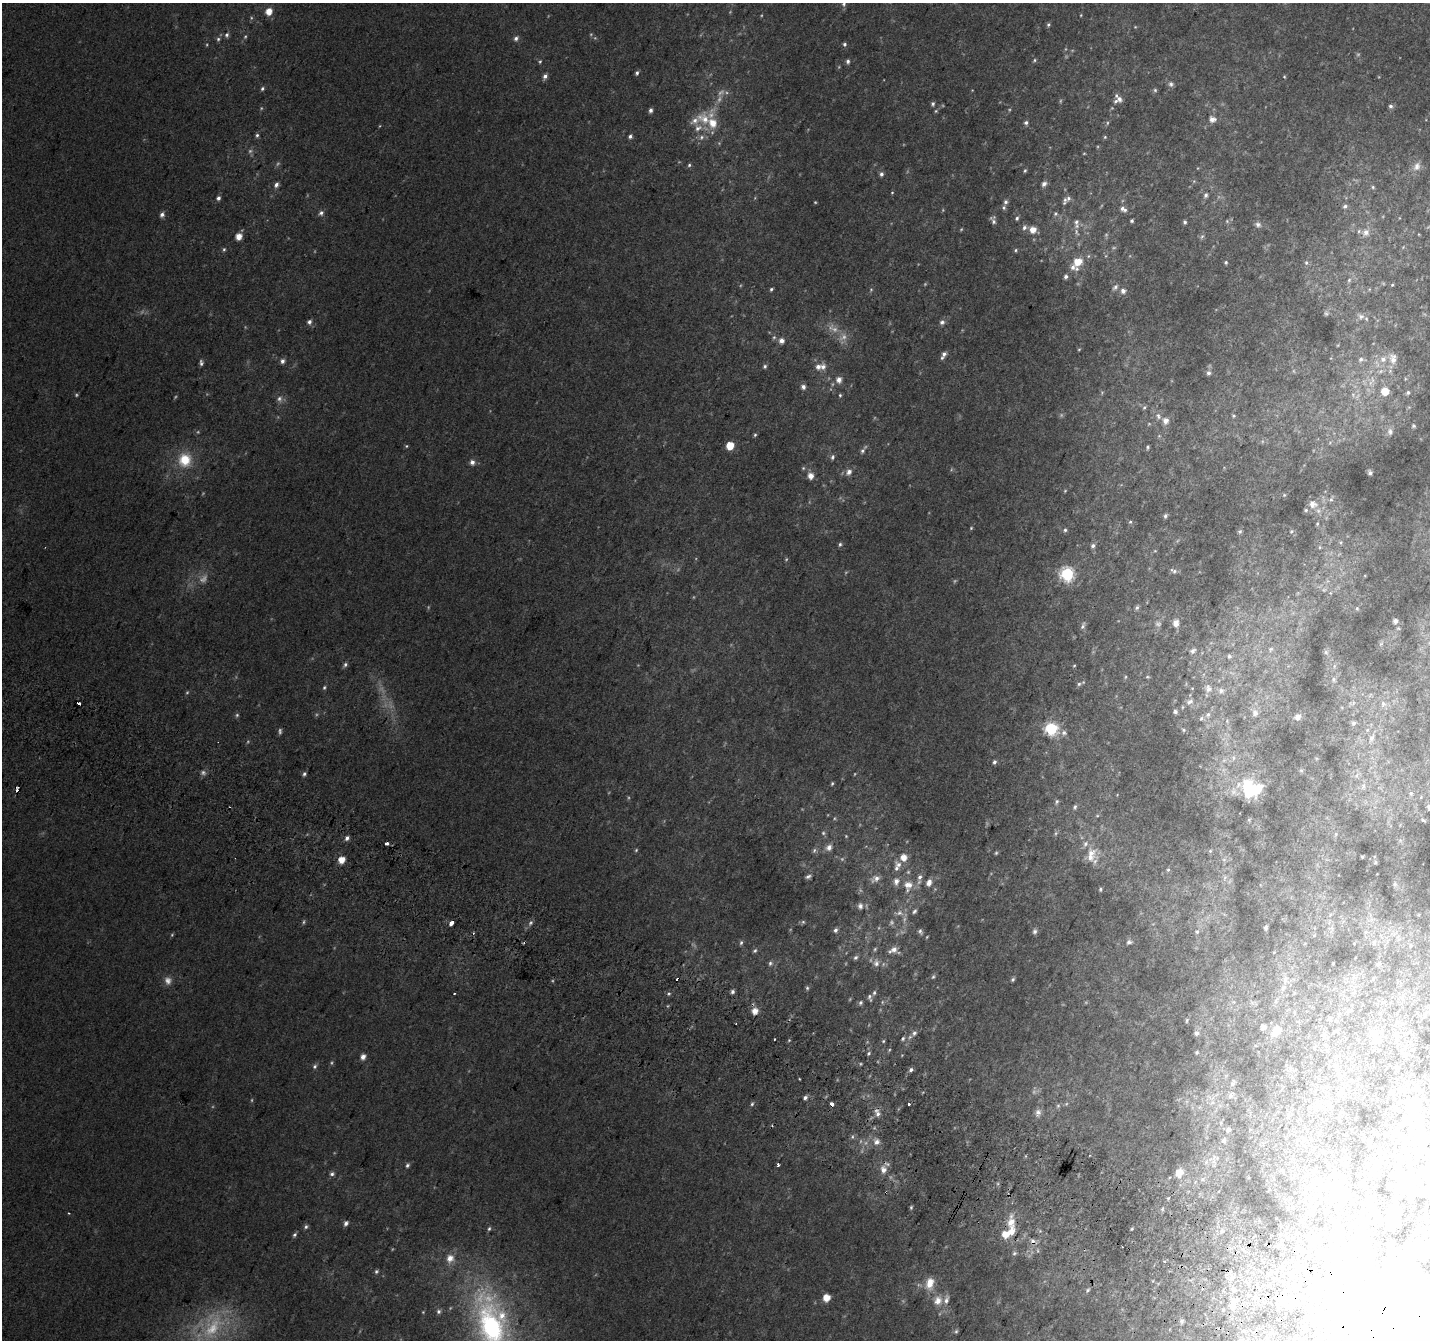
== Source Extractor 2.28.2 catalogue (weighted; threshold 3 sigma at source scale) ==
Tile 6 of 4 x 4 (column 2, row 2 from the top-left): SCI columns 1456-2883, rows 2983-4320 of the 5758 x 5899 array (HDU 1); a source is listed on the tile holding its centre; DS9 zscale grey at full resolution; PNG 1432 x 1342 px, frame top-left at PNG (2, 3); no overlay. Shown black and unused: <1% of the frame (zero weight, under 2 of 3 exposures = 2% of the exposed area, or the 3 px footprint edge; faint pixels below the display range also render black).
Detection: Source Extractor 2.28.2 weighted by HDU 2 'WHT'; one run over the whole footprint, this tile lists its part. Background 0.0301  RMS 0.01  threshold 0.0465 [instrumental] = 3 sigma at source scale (4.5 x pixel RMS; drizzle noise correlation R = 1.50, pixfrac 1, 0.0396/0.0396 arcsec/px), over >= 5 px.
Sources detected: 492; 89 too faint to see at this stretch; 22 inside a brighter object's white glare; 9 cosmic-ray / hot-pixel residue — not listed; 33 inside a brighter listed object's ellipse — not listed separately; the other 339 listed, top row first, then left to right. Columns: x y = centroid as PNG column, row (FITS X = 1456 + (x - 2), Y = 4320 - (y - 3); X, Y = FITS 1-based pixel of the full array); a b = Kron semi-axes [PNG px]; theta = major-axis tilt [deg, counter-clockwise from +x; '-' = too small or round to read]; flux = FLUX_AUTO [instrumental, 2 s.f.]
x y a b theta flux
844 4 7 6 - 2.6
269 11 6 6 - 15
1081 15 3 2 - 0.78
1048 25 5 5 - 1.9
1135 27 4 4 - 0.92
227 35 6 5 - 3
516 38 7 5 46 3.6
218 39 6 5 - 2.2
844 44 5 5 - 2.5
1034 60 5 4 - 1.6
848 61 6 5 - 3
540 62 5 4 - 1.4
637 73 5 4 - 2.8
545 76 6 5 - 4.3
1284 77 4 3 - 1
1171 84 8 7 - 3.5
262 88 6 5 - 2.3
1155 90 5 5 - 1.8
1119 99 9 8 - 6
933 104 6 5 - 2.5
1391 106 6 5 - 2.9
651 110 5 4 - 3.5
936 111 5 4 - 1.5
704 119 24 17 -43 26
1212 119 8 7 - 7.1
1026 123 5 5 - 2.8
257 135 5 5 - 2.2
630 136 5 5 - 2.9
1105 137 5 5 - 1.5
1084 153 4 3 - 0.9
689 165 5 4 - 1.8
1417 166 16 11 50 11
1025 170 5 4 - 1.7
881 174 6 5 - 3.4
1194 181 6 4 46 1.4
1044 184 7 6 - 4.4
276 185 7 5 65 4.1
1373 187 5 5 - 1.7
892 193 4 4 - 0.99
1206 195 8 6 76 3.7
218 198 6 5 - 3.3
1065 200 13 5 73 3.7
1006 202 7 6 - 3.2
1345 206 6 5 - 2.7
1123 209 10 6 -36 4.9
321 213 7 6 - 3.9
1055 214 7 6 - 2.8
162 215 7 6 - 4
1017 218 6 5 - 2.4
1132 221 4 3 - 2
1227 221 6 5 - 1.7
994 222 13 6 -89 4.2
1076 222 9 7 71 4.8
1185 222 5 4 - 2.4
1258 224 9 8 - 4.6
1024 227 9 6 72 4.2
1033 230 8 6 -28 13
1366 232 11 11 - 8.5
1419 234 5 4 - 1.2
238 236 5 5 - 13
1202 237 8 6 50 2.6
1403 247 7 4 46 1.7
224 249 6 4 74 1.8
1016 250 5 4 - 1.7
1088 256 6 5 - 1.8
1078 262 10 9 - 20
1226 262 5 4 - 1.8
1306 262 6 6 - 2.4
1066 277 5 5 - 3.1
1349 280 8 6 73 2.9
1392 285 4 4 - 1.2
1115 287 8 6 46 3.2
771 289 5 4 - 1.8
1369 289 6 4 -73 1.2
871 290 6 4 69 1.5
1123 291 5 5 - 5.2
1361 316 12 10 -43 7.4
309 322 6 6 - 3.8
942 322 8 7 - 3.8
774 337 6 6 - 2.4
782 341 5 5 - 6.8
1338 345 5 3 - 1
1079 349 4 3 - 0.95
944 354 7 5 44 3.7
1393 359 17 12 -74 14
1361 360 13 8 -1 6.8
282 361 6 6 - 4.1
201 363 7 5 -85 2.8
765 366 5 5 - 2.3
818 367 9 8 - 7.1
1380 371 12 7 19 8.1
1209 373 6 5 - 4.1
1405 379 6 4 72 1.4
839 380 7 6 - 7.3
803 387 6 5 - 4.5
1385 391 6 6 - 22
1408 392 7 6 - 3
840 395 5 4 - 1.5
1357 396 14 7 63 7.8
279 399 10 8 -77 5.2
1144 407 6 4 61 1.8
1409 407 6 4 18 1.4
1158 416 10 7 -59 5.1
1233 416 5 4 - 1.4
1166 421 7 7 - 7.8
1413 426 6 6 - 2.1
1390 431 11 8 -88 6
755 435 5 4 - 1.6
730 445 6 5 - 24
406 446 4 4 - 1.3
1148 447 4 3 - 1.7
862 451 8 6 59 3.3
832 457 7 5 75 2.8
185 460 18 16 80 33
472 462 6 6 - 5.3
803 468 5 5 - 1.7
849 472 9 7 61 6.5
1370 473 5 4 - 2.8
810 476 7 6 - 9.6
1065 491 5 4 - 1.1
1284 495 5 4 - 1.4
1331 499 9 5 74 2.7
1312 504 10 8 -23 9.6
1306 510 6 5 - 2.1
1165 516 6 4 71 2.5
1130 522 5 5 - 1.6
1317 524 6 4 75 1.5
971 528 5 4 - 1.2
1065 530 5 4 - 2.1
1240 531 6 5 - 2.3
1291 531 6 5 - 2
1341 542 6 4 18 1.5
840 544 6 4 74 2.1
1093 546 6 5 - 3.2
1320 547 5 5 - 1.6
1155 551 5 4 - 1.1
1174 571 10 5 -28 3
1067 574 7 7 - 200
1324 590 6 6 - 2.4
1298 593 6 4 71 1.1
1137 608 6 5 - 2.3
1357 608 5 4 - 1.5
1395 621 5 5 - 5.1
1176 623 10 7 87 8
1083 626 10 6 69 3.3
1381 644 8 5 44 2.4
1271 649 7 6 - 2.7
1193 651 8 6 26 3.8
1326 652 8 6 -38 2.5
1229 656 6 6 - 2.3
345 665 7 5 57 2.7
1074 666 5 3 - 1
1334 666 6 6 - 2.5
1125 677 6 4 88 1.5
1147 677 6 4 -18 1.7
1334 679 8 7 - 3.1
1079 684 7 5 17 2.5
324 688 6 5 - 1.9
1192 688 5 3 - 0.83
1208 688 11 9 -65 6.8
1221 691 8 7 - 4
1189 702 11 7 30 5.5
79 703 4 3 - 11
1352 703 12 5 17 3.5
1383 704 10 8 85 6.3
1175 712 5 5 - 3.3
1255 713 7 7 - 5.3
237 715 6 5 - 1.9
1208 715 8 6 82 3.5
1298 717 6 6 - 7.9
1201 718 7 5 40 2.3
1353 723 6 6 - 3.6
1051 729 7 6 - 150
1183 730 6 5 - 1.9
1064 733 7 7 - 3.7
1371 738 14 8 71 8.4
1233 758 7 4 90 2.1
1316 758 5 3 - 1
994 762 5 4 - 2.8
1301 770 6 5 - 1.7
304 774 5 5 - 2.5
1357 775 10 6 53 4.7
832 783 5 4 - 1.6
1363 786 10 8 83 6.2
1257 789 19 15 -37 29
17 790 5 3 - 5
1411 793 7 6 - 3.3
1421 797 5 4 - 1.4
1057 802 7 5 62 2.2
1075 807 7 5 70 2.3
1097 816 6 4 0 1.2
1249 820 5 5 - 1.2
1423 820 7 4 -20 1.6
823 833 6 5 - 2.4
1336 834 6 5 - 1.6
347 838 5 5 - 4
829 847 9 7 47 7.2
636 850 5 4 - 1.4
814 850 8 6 61 2.8
1210 851 5 4 - 1.3
996 853 5 4 - 1.5
1091 853 15 12 26 14
904 857 6 6 - 13
1362 857 3 2 - 1
341 860 5 5 - 17
1224 860 7 4 0 1.9
1376 862 6 3 -89 1.1
898 865 11 8 -50 6
1168 870 6 5 - 1.8
808 876 8 5 17 2.9
1225 878 8 5 70 2.5
876 879 12 8 23 7.1
929 883 7 5 67 7.6
1395 884 6 5 - 1.9
908 885 16 13 82 15
1100 889 4 3 - 1.5
860 906 9 7 -85 4.5
914 911 7 5 49 2.6
899 913 13 8 7 6
1330 915 7 4 47 2.4
891 922 9 7 85 3.1
451 923 5 3 - 12
531 923 7 5 43 2.9
1266 928 5 3 - 2.2
1331 928 9 6 16 3.6
836 930 6 5 - 3.1
1035 931 7 5 79 3.1
920 932 8 5 -70 2.7
1197 932 7 7 - 2.8
1365 932 7 4 70 1.9
1314 935 6 5 - 1.6
1129 942 7 6 - 2.9
741 943 7 5 86 2.4
1354 943 3 2 - 0.61
1374 943 8 6 88 3.2
1411 945 7 5 74 1.9
893 950 13 7 23 7.7
755 951 6 5 - 2.3
1274 952 4 3 - 0.87
855 957 7 5 43 2.4
770 963 8 6 72 3.1
876 963 11 8 -87 6.6
1333 963 3 2 - 0.75
1378 964 6 5 - 2.1
933 977 6 4 71 1.7
1013 979 5 4 - 2.1
1373 979 5 3 - 1.4
1285 980 13 9 -77 7.9
807 988 6 4 -89 1.9
733 992 5 5 - 3.2
1354 992 6 4 46 1.8
454 993 3 2 - 1.4
669 993 6 5 - 2
874 993 6 4 74 2.1
870 997 9 4 -78 2.6
861 1003 6 5 - 2.3
755 1011 6 5 - 12
1329 1019 7 5 1 1.9
1187 1020 6 4 73 1.6
1263 1027 5 4 - 5.5
1276 1031 12 7 48 15
1335 1031 6 4 20 1.5
914 1033 7 6 - 3.1
1197 1033 6 6 - 4.4
1397 1038 13 5 87 5.5
774 1039 2 2 - 1.3
903 1039 5 4 - 2
789 1040 5 4 - 1.2
1376 1040 19 15 -14 15
883 1041 5 4 - 1.2
1403 1049 9 4 9 2.7
1197 1052 5 4 - 1.7
869 1053 5 4 - 1.8
363 1057 5 5 - 6.9
315 1066 7 5 64 2.7
1337 1066 8 5 -6 2.4
911 1070 6 5 - 2.8
1233 1083 10 5 67 2.6
1230 1095 7 7 - 3.7
805 1097 5 5 - 3.3
1212 1102 7 6 - 3.8
752 1104 6 4 71 2
831 1104 4 3 - 13
909 1104 3 3 - 7.5
1066 1104 5 4 - 1.3
1411 1105 24 22 -33 56
1058 1106 7 5 68 1.9
1317 1107 12 6 10 5.6
877 1113 12 7 -70 6.6
1038 1113 11 8 76 4.9
1228 1130 7 6 - 2.6
852 1137 7 5 90 2.4
1224 1140 5 5 - 3.7
877 1142 8 8 - 7.2
1406 1158 19 9 16 16
1214 1159 15 5 82 5.7
1206 1162 8 7 - 4.1
778 1164 4 3 - 4.2
407 1165 6 5 - 2.4
883 1170 10 8 -87 9.7
1179 1173 9 7 61 15
332 1174 6 5 - 2.9
1340 1177 9 8 - 5.5
1202 1179 8 6 0 3.6
1195 1182 7 4 71 1.8
1400 1193 8 6 0 3.6
1340 1194 18 12 -15 27
911 1207 5 4 - 1.6
69 1213 3 3 - 1.1
1396 1217 16 7 83 5.4
1302 1220 5 4 - 1.3
1011 1222 21 10 88 18
346 1223 6 5 - 3.9
306 1227 6 5 - 2.4
489 1229 6 4 71 1.9
1132 1229 4 3 - 1.3
1040 1231 5 5 - 1.5
1426 1233 6 4 48 1.6
294 1235 6 4 55 2.3
1033 1241 8 7 - 5
1277 1246 4 3 - 1.2
1014 1253 6 5 - 2.3
450 1258 9 9 - 11
1164 1261 4 3 - 1.1
376 1271 6 5 - 2.1
1231 1278 9 6 42 5.6
930 1283 16 10 80 17
1087 1290 8 5 52 2.7
1223 1291 4 3 - 1.2
1373 1291 37 22 21 87
826 1298 5 5 - 18
938 1301 14 12 68 13
1234 1302 19 9 74 17
1283 1302 6 5 - 3
1223 1310 6 5 - 1.5
438 1311 7 6 - 3.3
1181 1321 6 6 - 2.3
491 1326 71 37 -74 270
956 1331 7 5 57 2.1
Overlapping masked pixels (flux is a lower limit): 5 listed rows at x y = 79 703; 17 790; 831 1104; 883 1170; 1033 1241
Isophote crosses this tile's border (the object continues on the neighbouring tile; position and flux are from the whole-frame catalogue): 2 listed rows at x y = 844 4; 491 1326